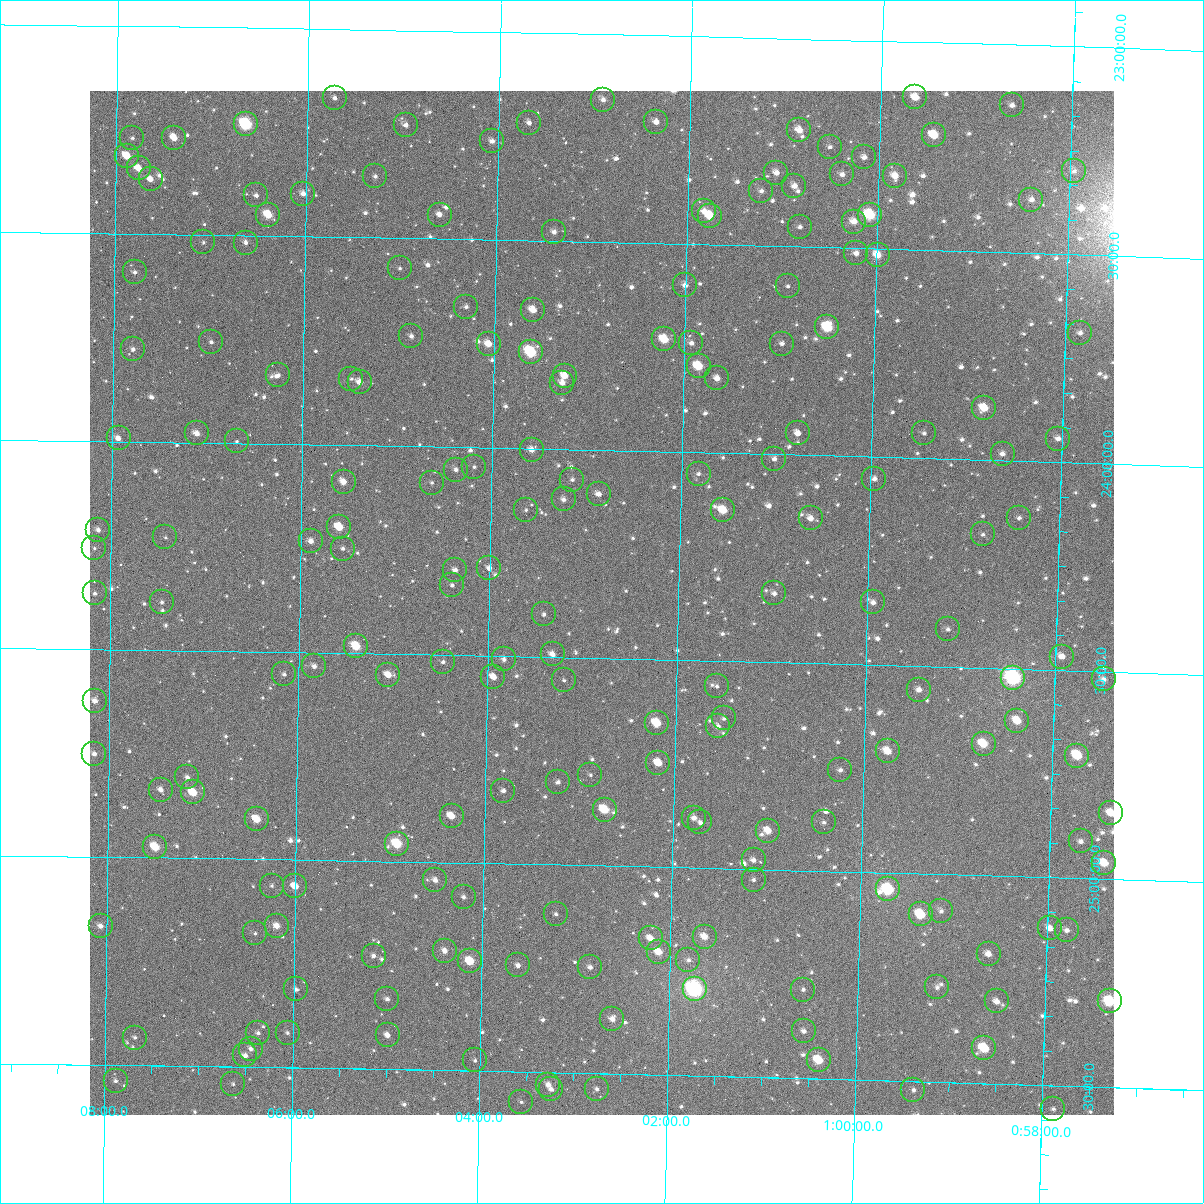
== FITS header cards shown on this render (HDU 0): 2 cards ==
NAXIS1  =                 1024
NAXIS2  =                 1024

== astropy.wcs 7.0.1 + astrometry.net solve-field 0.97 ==
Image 1024 x 1024 px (HDU 0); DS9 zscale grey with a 90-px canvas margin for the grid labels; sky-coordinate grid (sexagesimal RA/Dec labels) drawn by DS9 from the SOLVED WCS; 196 Tycho-2 reference stars matched to detected sources circled (green)
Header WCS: RA---TAN-SIP/DEC--TAN-SIP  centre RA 01:02:49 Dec +24:22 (15.70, +24.37 deg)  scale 8.66 arcsec/px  FOV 147.8' x 147.9'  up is +179 deg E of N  parity flipped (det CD > 0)
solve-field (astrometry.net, Tycho-2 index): VERIFIED the header's WCS against the Tycho-2 star catalogue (verified at 6 index scales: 12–196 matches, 0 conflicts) and refined it, rather than solving blind
Solved WCS: RA---TAN-SIP/DEC--TAN-SIP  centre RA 01:02:49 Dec +24:22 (15.70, +24.37 deg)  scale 8.66 arcsec/px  FOV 147.9' x 147.9'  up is +179 deg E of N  parity flipped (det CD > 0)
The solver's refit moves the header's centre by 0.13 arcsec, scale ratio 1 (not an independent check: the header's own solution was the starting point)
Tycho-2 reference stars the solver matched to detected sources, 196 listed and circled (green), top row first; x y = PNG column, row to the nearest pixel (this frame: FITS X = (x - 90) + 1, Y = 1024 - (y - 91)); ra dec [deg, ICRS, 3 dp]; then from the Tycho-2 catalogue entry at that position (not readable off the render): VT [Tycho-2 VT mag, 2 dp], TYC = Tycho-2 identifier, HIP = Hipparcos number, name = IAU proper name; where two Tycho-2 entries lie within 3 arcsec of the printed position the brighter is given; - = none
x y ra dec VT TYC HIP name
915 97 14.911 +23.133 10.27 1740-2053-1 - -
335 98 16.429 +23.165 11.56 1740-443-1 - -
603 100 15.727 +23.157 11.34 1740-1317-1 - -
1012 105 14.657 +23.145 11.39 1740-963-1 - -
656 122 15.586 +23.208 12.03 1740-1219-1 - -
529 123 15.919 +23.216 11.72 1740-1452-1 - -
246 124 16.661 +23.233 8.07 1740-854-1 5213 -
406 125 16.242 +23.228 11.34 1740-1434-1 - -
799 130 15.212 +23.219 10.63 1740-293-1 - -
934 135 14.859 +23.223 10.09 1740-829-1 - -
132 138 16.957 +23.269 13.00 1747-823-1 - -
174 138 16.847 +23.268 10.95 1747-585-1 - -
492 141 16.015 +23.262 11.05 1740-1445-1 - -
830 147 15.130 +23.258 12.51 1740-863-1 - -
127 156 16.971 +23.313 9.94 1747-99-1 - -
864 157 15.041 +23.280 11.73 1740-1743-1 - -
139 168 16.940 +23.342 10.32 1747-1005-1 - -
1074 171 14.490 +23.299 11.89 1740-2088-1 - -
776 173 15.269 +23.323 11.28 1740-652-1 - -
842 174 15.097 +23.323 11.26 1740-1581-1 - -
375 176 16.320 +23.352 11.93 1740-2027-1 - -
895 176 14.958 +23.323 10.69 1740-1174-1 - -
151 179 16.908 +23.367 10.67 1747-261-1 - -
794 186 15.221 +23.354 11.48 1740-1422-1 - -
761 191 15.307 +23.367 11.93 1740-1116-1 - -
303 194 16.508 +23.397 11.48 1740-1564-1 - -
256 195 16.630 +23.403 11.65 1740-1043-1 - -
1031 200 14.599 +23.371 11.41 1740-498-1 - -
704 211 15.456 +23.420 11.02 1740-1940-1 - -
268 215 16.599 +23.449 9.55 1740-2074-1 - -
440 215 16.149 +23.442 11.78 1740-847-1 - -
870 215 15.021 +23.419 8.86 1740-1582-1 - -
710 216 15.440 +23.431 9.77 1740-1327-1 - -
854 222 15.062 +23.436 10.84 1740-1338-1 - -
800 227 15.204 +23.452 12.04 1740-1484-1 - -
554 232 15.848 +23.478 11.32 1740-871-1 - -
203 242 16.767 +23.518 12.31 1747-151-1 - -
246 243 16.657 +23.517 12.11 1740-1227-1 - -
856 253 15.054 +23.512 11.80 1740-1183-1 - -
878 255 14.998 +23.514 10.19 1740-1143-1 - -
400 268 16.251 +23.572 12.41 1740-1812-1 - -
135 272 16.947 +23.592 11.81 1747-33-1 - -
685 285 15.501 +23.599 11.17 1740-1235-1 - -
788 286 15.232 +23.595 11.83 1740-507-1 - -
466 307 16.075 +23.662 11.83 1740-602-1 - -
533 310 15.899 +23.666 10.13 1740-1410-1 - -
827 327 15.125 +23.692 9.05 1740-788-1 4706 -
1080 333 14.461 +23.687 11.55 1740-555-1 - -
411 336 16.218 +23.735 12.10 1740-1396-1 - -
664 339 15.552 +23.730 9.55 1740-800-1 - -
211 342 16.743 +23.757 11.98 1740-1968-1 - -
691 343 15.481 +23.738 11.63 1740-1893-1 - -
489 344 16.014 +23.750 10.42 1740-509-1 - -
782 344 15.243 +23.734 11.82 1740-1672-1 - -
133 349 16.948 +23.777 11.76 1747-1018-1 - -
531 352 15.902 +23.768 8.67 1740-1958-1 4960 -
699 366 15.461 +23.793 9.90 1740-1039-1 - -
278 375 16.565 +23.835 11.81 1740-491-1 - -
565 376 15.812 +23.824 10.73 1740-809-1 - -
717 378 15.412 +23.821 11.16 1740-1153-1 - -
351 379 16.373 +23.840 12.76 1740-724-1 - -
360 382 16.351 +23.848 10.92 1740-452-1 - -
562 383 15.818 +23.841 11.25 1740-26-1 - -
984 408 14.707 +23.875 9.98 1740-317-1 - -
197 433 16.777 +23.978 10.72 1747-492-1 - -
798 433 15.195 +23.948 11.50 1740-1075-1 - -
924 433 14.864 +23.940 12.50 1740-1920-1 - -
119 438 16.983 +23.992 11.30 1747-552-1 - -
1058 439 14.510 +23.944 11.67 1740-843-1 - -
237 441 16.672 +23.995 12.33 1740-1070-1 - -
532 450 15.896 +24.003 11.29 1740-594-1 - -
1003 454 14.655 +23.985 11.68 1740-439-1 - -
774 459 15.256 +24.011 11.69 1740-1232-1 - -
474 467 16.046 +24.047 11.97 1740-1072-1 - -
456 470 16.094 +24.054 11.43 1740-1344-1 - -
699 474 15.454 +24.051 12.22 1740-1914-1 - -
874 479 14.991 +24.053 11.83 1740-264-1 - -
572 480 15.787 +24.073 11.83 1740-1193-1 - -
344 482 16.389 +24.089 10.55 1740-1099-1 - -
432 483 16.157 +24.087 12.28 1740-771-1 - -
599 494 15.716 +24.107 11.75 1740-1720-1 - -
564 499 15.808 +24.121 11.67 1740-1350-1 - -
526 510 15.907 +24.148 12.47 1740-79-1 - -
723 510 15.388 +24.138 9.73 1740-479-1 - -
811 518 15.156 +24.152 11.33 1740-119-1 - -
1019 518 14.606 +24.137 12.25 1740-549-1 - -
339 527 16.399 +24.198 9.80 1740-499-1 5119 -
98 530 17.034 +24.213 11.71 1747-206-1 - -
983 534 14.701 +24.180 12.14 1740-1283-1 - -
165 537 16.857 +24.229 12.34 1747-826-1 - -
311 541 16.472 +24.233 11.04 1740-1033-1 - -
94 548 17.044 +24.257 12.44 1747-714-1 - -
343 549 16.388 +24.249 11.69 1740-561-1 - -
489 568 16.001 +24.289 11.58 1740-569-1 - -
455 570 16.091 +24.296 11.66 1740-587-1 - -
452 585 16.099 +24.333 12.40 1740-844-1 - -
95 593 17.041 +24.366 11.90 1747-386-1 - -
774 593 15.247 +24.335 11.47 1740-1279-1 - -
162 602 16.864 +24.385 12.23 1747-290-1 - -
873 602 14.985 +24.351 11.44 1740-1042-1 - -
544 614 15.854 +24.398 12.29 1740-1053-1 - -
948 629 14.786 +24.410 12.52 1740-985-1 - -
356 646 16.348 +24.484 9.25 1740-43-1 - -
553 654 15.829 +24.494 10.86 1740-605-1 - -
1062 657 14.483 +24.468 11.22 1740-380-1 - -
504 659 15.957 +24.508 11.95 1740-640-1 - -
443 662 16.118 +24.517 11.68 1740-1916-1 - -
314 666 16.458 +24.534 11.62 1740-1976-1 - -
284 674 16.538 +24.554 12.36 1740-72-1 - -
388 675 16.263 +24.551 10.58 1740-1152-1 - -
493 677 15.984 +24.551 10.82 1740-1890-1 - -
1013 678 14.610 +24.522 7.37 1740-16-1 4566 -
1104 679 14.371 +24.519 11.31 1740-1945-1 - -
564 680 15.798 +24.556 12.26 1740-272-1 - -
717 686 15.393 +24.562 12.84 1740-1224-1 - -
919 690 14.858 +24.557 11.51 1740-816-1 - -
95 701 17.037 +24.625 11.28 1747-474-1 - -
724 718 15.373 +24.639 12.09 1740-695-1 - -
1017 721 14.595 +24.625 9.87 1740-90-1 - -
657 723 15.549 +24.654 9.72 1740-729-1 - -
718 726 15.387 +24.659 11.23 1740-1299-1 - -
984 744 14.683 +24.683 9.77 1740-61-1 - -
888 751 14.936 +24.707 9.95 1740-453-1 - -
94 754 17.037 +24.752 11.35 1747-284-1 - -
1077 756 14.434 +24.705 9.19 1740-214-1 - -
658 763 15.543 +24.750 9.89 1740-120-1 - -
840 770 15.060 +24.755 11.61 1740-233-1 - -
590 775 15.723 +24.782 12.32 1740-1056-1 - -
187 777 16.790 +24.806 11.52 1747-780-1 - -
558 782 15.808 +24.801 12.02 1740-200-1 - -
161 790 16.860 +24.836 10.96 1747-644-1 - -
503 791 15.952 +24.825 11.69 1740-202-1 - -
193 792 16.774 +24.841 9.46 1747-482-1 5246 -
605 810 15.683 +24.865 9.37 1740-853-1 - -
1111 813 14.340 +24.840 10.25 1740-307-1 - -
452 816 16.088 +24.888 10.37 1740-76-1 - -
694 818 15.445 +24.880 11.61 1740-193-1 - -
257 819 16.604 +24.904 9.65 1740-642-1 - -
700 822 15.428 +24.891 11.32 1740-139-1 - -
824 822 15.101 +24.883 12.30 1740-339-1 - -
768 831 15.248 +24.907 10.25 1740-394-1 - -
1081 841 14.418 +24.911 11.63 1740-64-1 - -
397 844 16.231 +24.958 8.76 1740-592-1 - -
155 847 16.873 +24.974 9.09 1747-150-1 5277 -
754 860 15.283 +24.978 11.86 1740-113-1 - -
1104 863 14.354 +24.961 9.50 1740-10-1 - -
435 880 16.128 +25.043 11.55 1743-1452-1 - -
754 880 15.283 +25.025 12.07 1743-1900-1 - -
272 886 16.562 +25.063 12.51 1743-2158-1 - -
295 886 16.500 +25.064 10.11 1743-702-1 - -
888 889 14.925 +25.040 8.40 1743-1244-1 - -
464 897 16.052 +25.082 11.62 1743-964-1 - -
941 911 14.783 +25.088 12.31 1743-1718-1 - -
556 914 15.805 +25.119 12.39 1743-504-1 - -
921 914 14.837 +25.098 9.09 1743-2088-1 4620 -
101 926 17.015 +25.166 10.96 1750-239-1 - -
277 926 16.547 +25.160 10.80 1743-1390-1 - -
1050 928 14.492 +25.122 11.05 1743-806-1 - -
1067 930 14.448 +25.126 11.83 1743-1468-1 - -
255 933 16.605 +25.178 11.85 1743-1998-1 - -
705 937 15.409 +25.165 10.32 1743-1774-1 - -
651 938 15.553 +25.172 10.39 1743-1782-1 - -
445 951 16.099 +25.213 10.98 1743-2122-1 - -
659 952 15.530 +25.205 9.83 1743-1792-1 - -
989 954 14.653 +25.188 10.90 1743-1114-1 - -
374 956 16.288 +25.228 11.19 1743-1754-1 - -
688 960 15.451 +25.222 11.95 1743-1654-1 - -
470 961 16.031 +25.236 9.14 1743-610-1 - -
518 965 15.903 +25.244 11.40 1743-1954-1 - -
590 967 15.712 +25.245 11.42 1743-1526-1 - -
937 987 14.788 +25.272 11.99 1743-1554-1 - -
296 989 16.494 +25.311 12.10 1743-192-1 - -
695 989 15.432 +25.292 6.80 1743-1174-1 4809 -
803 990 15.144 +25.286 11.66 1743-1580-1 - -
387 999 16.250 +25.331 11.37 1743-1712-1 - -
997 1001 14.628 +25.302 11.19 1743-1894-1 - -
1110 1001 14.326 +25.293 8.53 1743-1788-1 4471 -
612 1019 15.649 +25.368 11.15 1743-2052-1 - -
804 1031 15.139 +25.386 11.45 1743-1196-1 - -
258 1033 16.592 +25.418 12.02 1743-1740-1 - -
288 1033 16.514 +25.416 13.02 1743-570-1 - -
388 1035 16.247 +25.418 11.14 1743-2096-1 - -
135 1038 16.920 +25.433 12.08 1750-1185-1 - -
984 1048 14.658 +25.415 8.86 1743-700-1 - -
251 1049 16.611 +25.456 11.66 1743-212-1 - -
245 1055 16.625 +25.472 11.07 1743-400-1 - -
475 1060 16.013 +25.475 12.17 1743-686-1 - -
819 1060 15.098 +25.455 9.12 1743-1082-1 - -
116 1081 16.970 +25.538 11.75 1750-1217-1 - -
233 1084 16.657 +25.542 12.30 1743-1844-1 - -
548 1085 15.816 +25.529 11.46 1743-614-1 - -
551 1089 15.809 +25.540 10.85 1743-88-1 - -
597 1089 15.687 +25.537 11.78 1743-1238-1 - -
913 1090 14.843 +25.520 12.06 1743-1212-1 - -
521 1102 15.888 +25.572 12.05 1743-690-1 - -
1053 1109 14.469 +25.556 11.80 1743-1024-1 - -